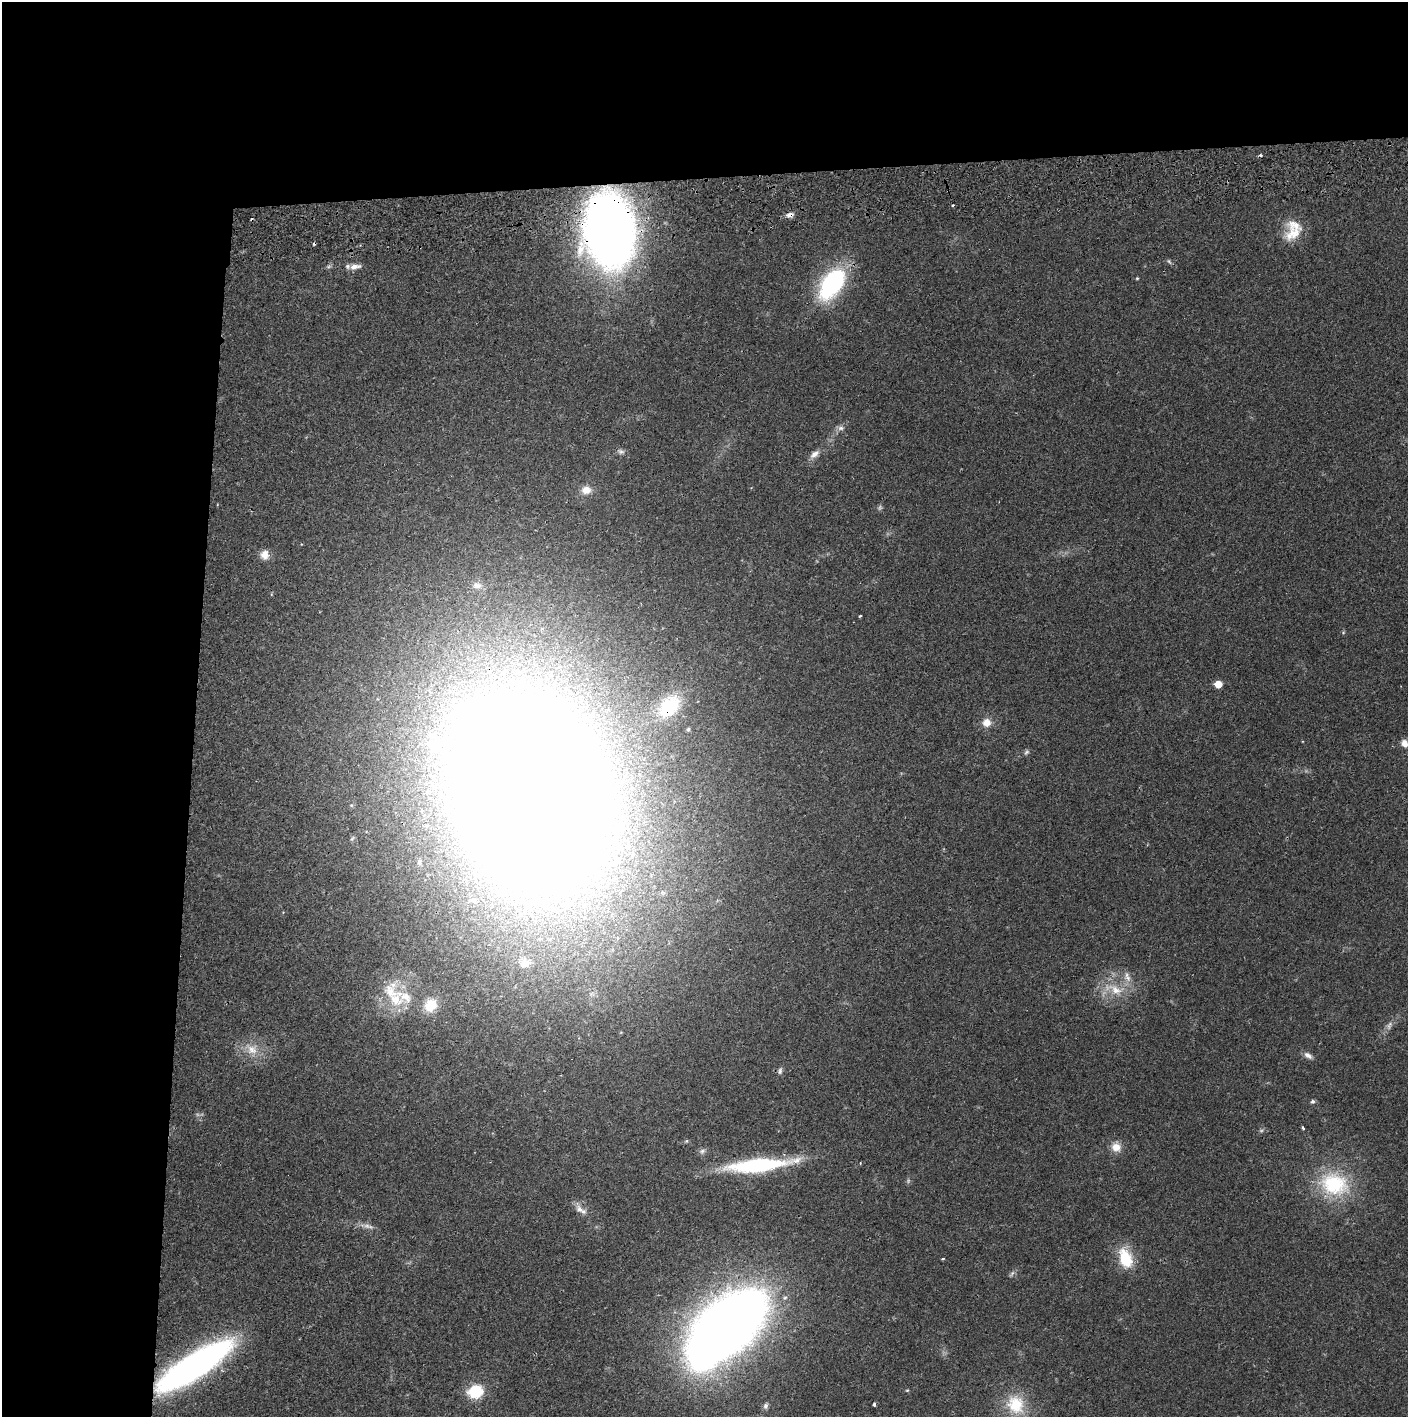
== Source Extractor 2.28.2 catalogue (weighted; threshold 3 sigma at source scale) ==
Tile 1 of 3 x 3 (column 1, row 1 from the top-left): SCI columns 4-1409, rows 2886-4300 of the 4229 x 4359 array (HDU 1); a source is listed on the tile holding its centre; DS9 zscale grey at full resolution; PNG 1410 x 1419 px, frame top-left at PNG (2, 2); no overlay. Shown black and unused: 24% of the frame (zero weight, under 2 of 3 exposures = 3% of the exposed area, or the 3 px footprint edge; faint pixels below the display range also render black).
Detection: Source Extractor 2.28.2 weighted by HDU 2 'WHT'; one run over the whole footprint, this tile lists its part. Background 0.0215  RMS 0.0035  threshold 0.0157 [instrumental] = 3 sigma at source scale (4.5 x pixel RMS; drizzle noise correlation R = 1.50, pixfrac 1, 0.05/0.05 arcsec/px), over >= 5 px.
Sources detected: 63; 3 too faint to see at this stretch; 1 inside a brighter object's white glare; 4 cosmic-ray / hot-pixel residue — not listed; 3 inside a brighter listed object's ellipse — not listed separately; the other 52 listed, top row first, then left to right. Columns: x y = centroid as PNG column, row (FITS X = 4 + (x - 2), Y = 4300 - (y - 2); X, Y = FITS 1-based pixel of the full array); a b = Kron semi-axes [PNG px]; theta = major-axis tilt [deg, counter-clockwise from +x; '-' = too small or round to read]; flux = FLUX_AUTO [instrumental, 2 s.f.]
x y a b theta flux
790 215 9 7 11 1.7
609 230 52 35 -85 380
1293 234 27 15 26 7.5
1169 261 8 4 -56 0.62
329 266 8 5 7 0.74
355 267 16 7 8 2.5
1137 278 4 4 - 0.36
832 283 33 18 55 48
841 428 9 8 - 1.4
621 452 11 7 -20 1.2
814 454 15 8 40 2.4
586 490 13 10 8 3.8
264 555 12 10 -87 2.9
477 585 13 9 -13 2.1
860 616 3 2 - 0.7
1218 684 5 5 - 5.3
669 706 31 21 49 16
986 723 10 9 - 3.6
688 729 4 4 - 0.56
1405 743 10 8 -50 2.4
436 744 11 10 - 18
1026 752 9 5 45 0.77
530 792 109 78 -67 2700
525 963 16 12 3 4.3
1128 978 11 8 -49 2.5
1114 989 36 14 -21 9.9
390 991 38 23 67 16
430 1005 17 15 53 9.7
1389 1025 14 7 65 1.8
252 1049 19 15 -37 6.5
1308 1055 12 7 -30 1.7
780 1071 10 6 74 0.93
1312 1101 5 5 - 0.81
1303 1128 4 3 - 0.52
686 1141 5 5 - 0.45
1116 1147 12 11 - 3.9
702 1151 10 7 29 1.1
758 1165 71 13 6 37
1334 1184 42 31 -18 29
579 1209 14 9 -45 2.7
367 1226 20 6 -2 2.2
1125 1258 25 15 -73 12
943 1259 3 2 - 0.53
1012 1274 12 5 58 0.9
785 1297 7 5 60 0.85
727 1326 57 31 44 720
194 1366 72 20 33 150
907 1390 5 3 - 0.35
475 1391 15 12 20 13
874 1404 3 3 - 0.66
1015 1405 28 25 -67 15
766 1406 8 6 76 1
Overlapping masked pixels (flux is a lower limit): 5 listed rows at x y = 790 215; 609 230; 669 706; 530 792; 194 1366
Isophote crosses this tile's border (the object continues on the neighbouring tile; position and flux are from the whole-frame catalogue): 1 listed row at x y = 1405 743